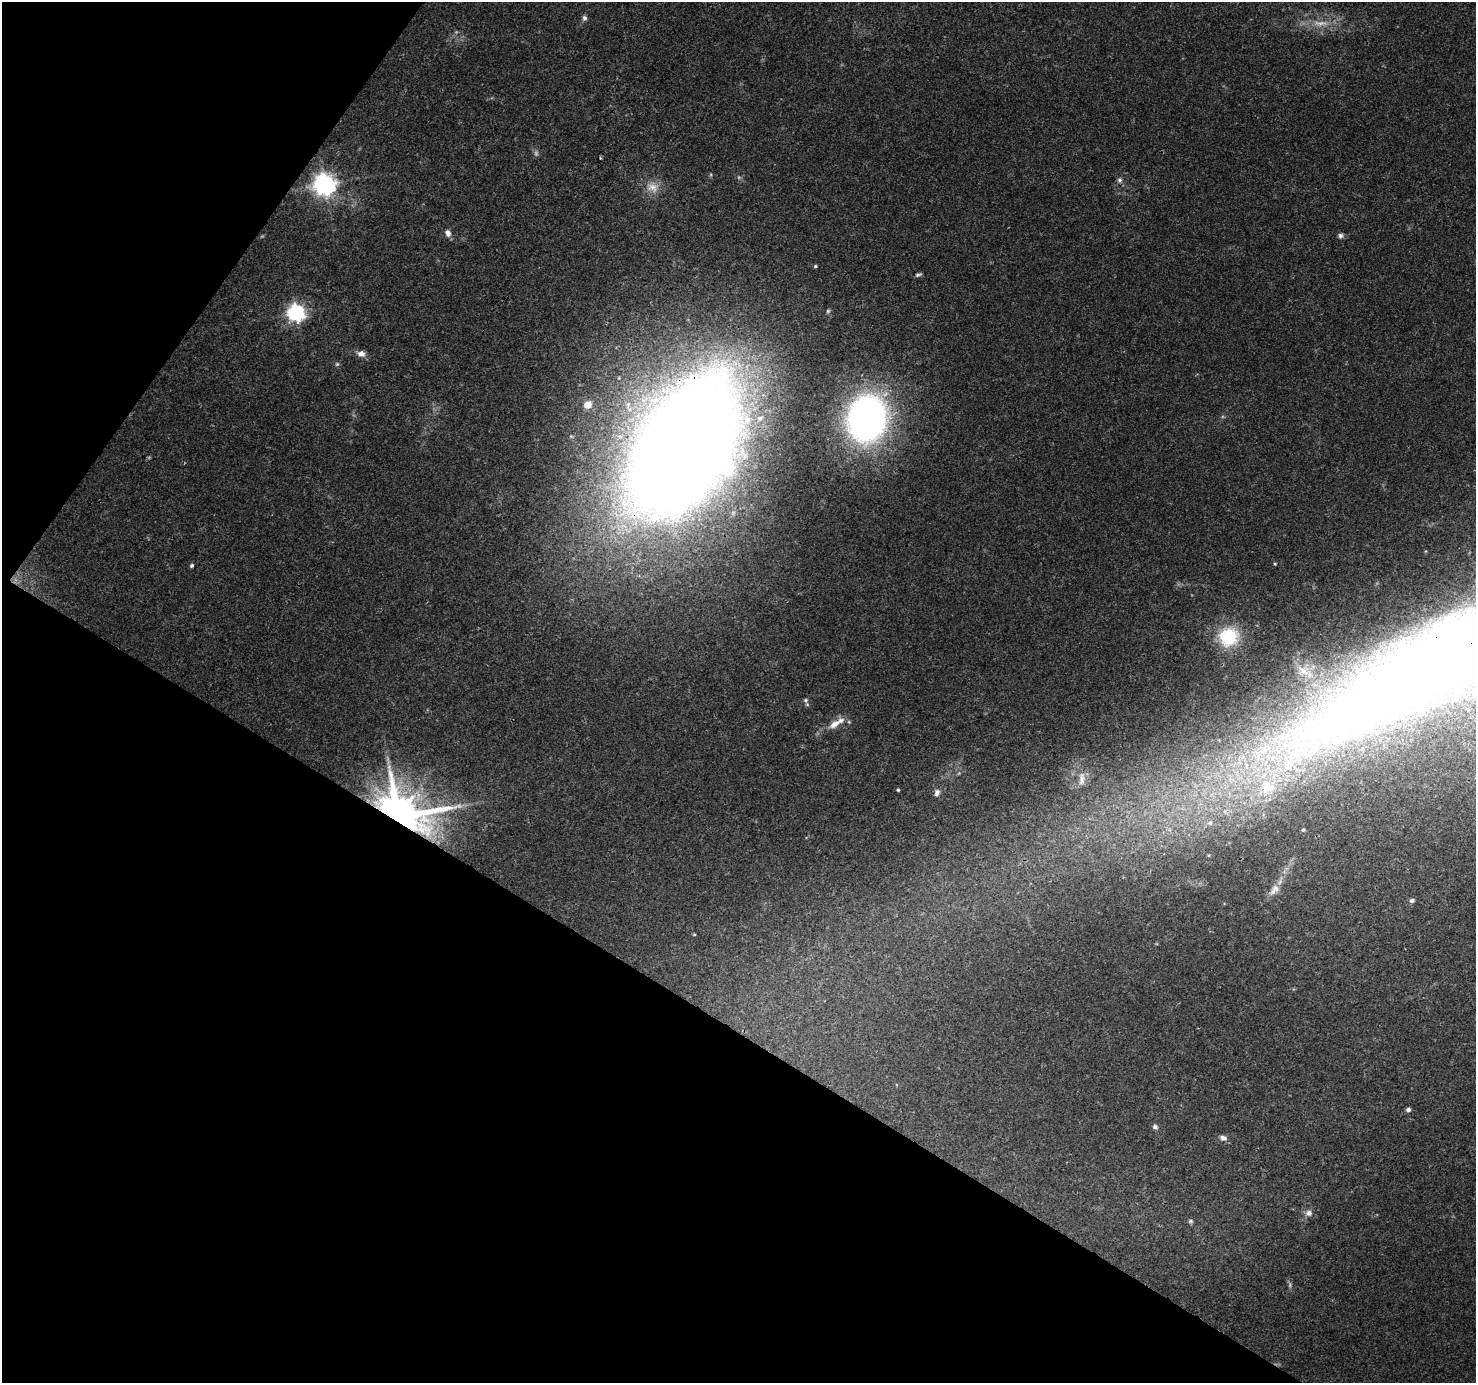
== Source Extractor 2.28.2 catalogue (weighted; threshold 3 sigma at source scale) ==
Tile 9 of 4 x 4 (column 1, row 3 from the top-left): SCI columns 2-1475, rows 1570-2950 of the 5905 x 5969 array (HDU 1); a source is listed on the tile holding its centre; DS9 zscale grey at full resolution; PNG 1478 x 1385 px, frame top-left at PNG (2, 2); no overlay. Shown black and unused: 32% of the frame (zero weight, under 3 of 4 exposures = <1% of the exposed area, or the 3 px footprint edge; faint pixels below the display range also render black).
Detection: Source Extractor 2.28.2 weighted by HDU 2 'WHT'; one run over the whole footprint, this tile lists its part. Background 0.0311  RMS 0.0027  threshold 0.0121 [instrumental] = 3 sigma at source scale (4.5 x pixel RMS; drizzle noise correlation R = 1.50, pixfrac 1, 0.0396/0.0396 arcsec/px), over >= 5 px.
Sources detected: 44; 5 too faint to see at this stretch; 1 inside a brighter object's white glare — not listed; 3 inside a brighter listed object's ellipse — not listed separately; the other 35 listed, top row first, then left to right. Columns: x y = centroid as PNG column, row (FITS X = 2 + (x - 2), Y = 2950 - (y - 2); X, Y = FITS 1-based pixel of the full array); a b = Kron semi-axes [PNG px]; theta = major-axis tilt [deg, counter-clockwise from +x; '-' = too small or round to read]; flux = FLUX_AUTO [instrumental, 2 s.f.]
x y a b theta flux
584 18 7 6 - 0.77
1120 180 8 7 - 0.81
325 184 8 7 - 210
652 187 18 14 -23 3.8
448 233 10 7 -70 1.3
1341 236 7 7 - 0.78
815 266 4 4 - 0.4
918 275 8 5 16 0.6
828 311 5 5 - 0.46
296 313 7 7 - 110
361 354 10 7 -13 1.7
337 364 6 6 - 0.46
588 405 5 5 - 5.1
867 418 36 30 77 140
690 456 115 65 66 960
192 566 5 4 - 0.59
1228 637 25 23 21 14
1460 690 11 10 - 2.7
805 700 7 6 - 0.65
834 724 20 9 37 3
1289 761 13 11 -55 4
1082 779 21 9 88 2.7
1267 787 20 18 -46 8.9
898 790 4 3 - 0.32
937 793 10 7 71 1.1
398 816 12 11 - 1700
1210 823 8 7 - 1
1303 830 5 4 - 0.39
1275 888 12 11 - 2
1412 900 6 5 - 0.75
1408 1110 5 4 - 0.93
1155 1127 7 6 - 0.74
1223 1138 9 7 -8 1.3
1309 1213 8 8 - 1.3
1190 1221 7 5 -14 0.53
Overlapping masked pixels (flux is a lower limit): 3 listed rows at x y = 325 184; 690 456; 398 816